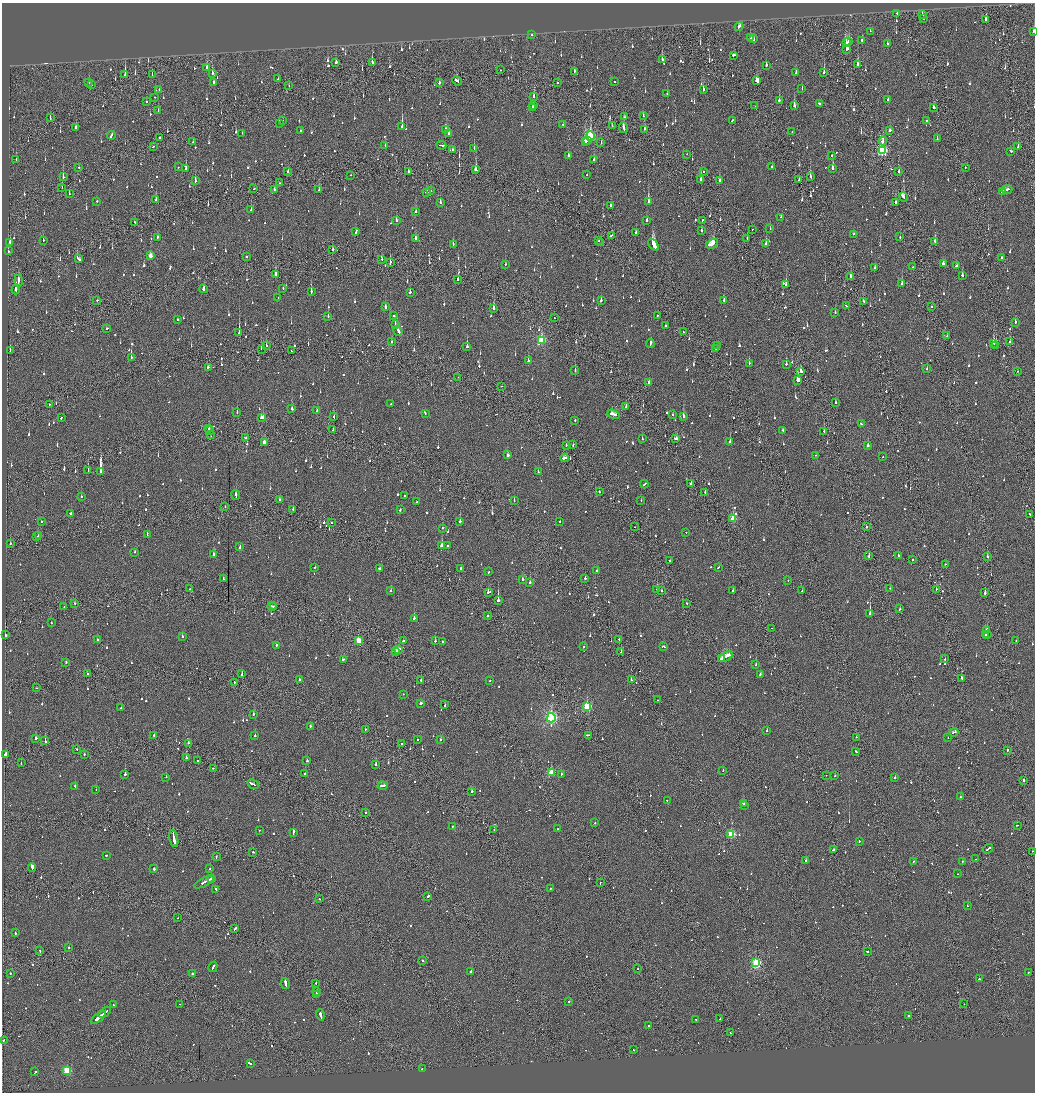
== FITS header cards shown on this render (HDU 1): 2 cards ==
NAXIS1  =                 2065
NAXIS2  =                 2180

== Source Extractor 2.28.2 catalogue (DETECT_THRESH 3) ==
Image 2065 x 2180 px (HDU 1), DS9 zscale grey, zoomed out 1/2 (1 PNG px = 2 x 2 image px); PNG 1037 x 1094 px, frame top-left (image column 1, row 2179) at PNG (2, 3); each listed source drawn as its Kron ellipse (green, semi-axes under 4 px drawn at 4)
Background -0.141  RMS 0.073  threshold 0.219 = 3 sigma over >= 5 px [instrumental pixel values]
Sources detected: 1433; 78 cannot appear on this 1/2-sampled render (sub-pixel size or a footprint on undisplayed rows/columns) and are neither listed nor drawn; of the other 1355, the 500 brightest by FLUX_AUTO listed and drawn (855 fainter detections omitted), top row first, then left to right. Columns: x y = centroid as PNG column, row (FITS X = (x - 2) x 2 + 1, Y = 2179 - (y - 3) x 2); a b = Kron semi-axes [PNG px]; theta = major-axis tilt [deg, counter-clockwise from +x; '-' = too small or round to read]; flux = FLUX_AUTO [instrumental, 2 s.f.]
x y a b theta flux
897 13 2 2 - 52
922 14 2 2 - 76
923 18 2 2 - 65
986 20 4 2 - 260
739 26 4 2 - 100
870 31 2 2 - 87
1033 31 3 1 - 110
532 35 2 2 - 51
750 38 3 2 - 110
754 39 2 2 - 100
862 40 2 2 - 76
849 42 2 2 - 92
846 43 2 2 - 69
887 43 2 2 - 91
847 49 3 2 - 420
734 55 3 2 - 110
662 60 3 2 - 220
336 62 2 2 - 500
372 62 3 2 - 310
766 65 3 2 - 81
858 65 3 2 - 1400
207 67 4 2 - 140
500 70 2 2 - 53
574 71 3 2 - 70
824 72 3 2 - 150
212 73 2 2 - 210
796 73 3 2 - 58
125 75 4 2 - 320
152 75 2 1 - 53
278 79 3 2 - 90
457 81 5 2 - 200
757 81 4 3 - 230
615 82 2 2 - 320
89 83 2 2 - 63
214 83 3 2 - 150
439 83 2 2 - 230
557 83 2 2 - 50
92 84 2 1 - 130
289 86 2 1 - 63
159 89 2 2 - 61
703 89 3 2 - 100
802 89 3 2 - 62
667 93 2 1 - 82
534 96 3 2 - 95
154 97 2 2 - 54
779 100 2 2 - 430
888 100 2 2 - 73
146 102 2 2 - 50
819 103 2 2 - 140
533 106 2 2 - 150
755 106 2 1 - 75
794 106 3 2 - 200
934 107 3 2 - 200
532 108 2 2 - 50
158 111 3 2 - 65
643 116 3 2 - 78
625 117 3 1 - 140
50 118 3 2 - 64
283 120 2 2 - 54
732 121 3 2 - 100
927 121 2 2 - 87
279 123 3 1 - 240
563 124 2 2 - 70
402 126 4 2 - 470
612 126 3 2 - 58
623 127 5 2 - 200
76 128 3 2 - 120
645 129 3 1 - 380
446 130 3 3 - 110
301 131 3 2 - 90
890 131 3 2 - 65
792 132 2 1 - 59
242 133 2 2 - 51
449 134 3 2 - 72
111 135 4 2 - 140
590 136 5 4 - 1100
159 138 2 2 - 67
937 139 2 2 - 82
587 140 2 2 - 260
883 141 4 2 - 94
193 142 2 2 - 100
585 142 3 2 - 200
601 143 2 2 - 55
385 145 3 2 - 94
441 145 5 2 - 250
153 147 2 2 - 64
1018 147 3 2 - 54
474 148 3 2 - 120
452 150 2 2 - 53
882 151 4 3 - 1600
1011 151 3 2 - 71
687 154 3 1 - 61
568 156 2 2 - 280
831 156 2 1 - 200
16 159 2 2 - 160
594 159 3 2 - 80
79 167 2 2 - 53
178 167 2 2 - 70
772 167 3 1 - 88
965 167 2 2 - 63
186 168 4 2 - 140
833 168 3 2 - 250
476 170 3 2 - 220
288 171 2 2 - 57
408 172 3 2 - 97
703 172 2 2 - 63
899 172 3 1 - 480
351 175 2 1 - 51
587 175 2 2 - 76
63 177 3 2 - 80
810 177 3 2 - 170
701 179 3 2 - 300
719 180 2 2 - 380
799 180 3 1 - 51
195 181 3 2 - 170
279 183 2 1 - 58
62 187 2 1 - 83
254 189 2 2 - 66
275 190 3 2 - 140
319 190 3 2 - 75
1007 190 5 2 - 180
431 191 2 2 - 94
1003 191 3 2 - 96
426 192 2 2 - 400
69 194 3 2 - 84
903 197 5 2 - 390
156 200 3 2 - 150
97 201 2 2 - 83
440 202 3 2 - 140
648 202 4 2 - 460
895 202 3 2 - 57
611 206 3 2 - 240
251 210 2 2 - 71
416 211 2 2 - 340
781 217 2 2 - 220
396 220 3 2 - 69
647 220 2 2 - 170
702 220 2 2 - 71
134 222 3 2 - 230
770 228 2 2 - 58
752 229 2 1 - 54
702 230 3 2 - 100
356 231 3 2 - 100
636 232 2 2 - 54
854 234 2 2 - 74
611 235 3 1 - 98
157 237 3 2 - 91
900 237 2 1 - 69
415 238 3 2 - 140
747 239 2 2 - 61
43 240 2 2 - 51
599 241 2 2 - 55
935 241 3 2 - 100
10 243 3 2 - 160
601 243 2 2 - 65
453 244 3 1 - 110
712 244 6 3 31 390
766 244 3 2 - 94
653 245 7 3 -56 1200
332 250 3 2 - 76
8 251 2 2 - 73
150 256 3 2 - 170
246 257 2 2 - 96
1001 258 2 2 - 58
78 259 4 2 - 110
382 259 2 1 - 55
390 263 4 1 - 130
506 264 2 2 - 70
943 264 3 3 - 88
956 266 3 2 - 120
912 267 2 1 - 67
874 268 3 2 - 70
275 275 4 2 - 280
962 275 2 2 - 240
850 277 3 2 - 130
458 279 3 2 - 200
18 281 6 1 -89 250
902 284 3 2 - 110
786 285 2 2 - 330
283 288 2 2 - 66
16 289 5 2 - 290
203 289 4 2 - 110
311 292 3 2 - 230
410 292 3 2 - 110
278 298 2 2 - 64
97 300 2 2 - 69
601 300 2 2 - 250
724 300 3 2 - 53
863 301 2 2 - 74
846 306 2 2 - 75
932 306 2 2 - 100
385 307 3 2 - 83
494 308 3 2 - 290
835 312 2 2 - 54
658 315 2 1 - 78
328 316 2 2 - 110
393 316 2 2 - 56
554 318 2 1 - 180
178 320 3 2 - 77
1015 322 3 2 - 100
395 324 2 1 - 160
665 325 2 2 - 76
107 328 3 2 - 51
398 331 5 2 - 140
683 332 2 1 - 63
239 333 4 2 - 650
947 336 3 2 - 74
541 341 4 3 - 730
392 342 3 2 - 130
1010 342 3 2 - 61
650 343 4 2 - 130
994 343 3 2 - 500
266 346 3 2 - 64
717 346 2 1 - 68
996 346 2 1 - 160
467 347 3 2 - 380
261 349 2 1 - 59
716 349 2 2 - 85
10 351 3 2 - 120
291 351 2 2 - 56
131 357 4 2 - 160
528 360 2 2 - 930
749 363 2 2 - 53
786 364 2 2 - 180
208 367 3 2 - 120
927 369 2 2 - 69
575 370 2 2 - 140
801 371 2 2 - 430
1018 371 2 1 - 76
458 377 2 1 - 52
798 380 3 2 - 1500
649 382 3 2 - 86
502 386 2 1 - 99
391 403 2 2 - 63
835 403 2 2 - 78
49 404 2 1 - 110
626 407 4 2 - 130
292 409 2 2 - 83
317 411 2 2 - 84
237 412 2 2 - 160
425 414 2 2 - 60
613 414 6 2 -20 390
673 415 2 2 - 82
683 416 2 2 - 340
262 417 3 2 - 230
334 417 2 2 - 74
61 418 3 2 - 68
575 420 2 2 - 120
861 424 2 2 - 91
208 429 3 2 - 130
333 429 3 1 - 120
783 430 2 2 - 59
209 431 3 2 - 150
824 431 2 1 - 79
210 434 4 1 - 130
246 438 2 2 - 190
642 439 2 2 - 55
676 439 4 2 - 110
730 442 2 2 - 160
264 443 3 2 - 180
566 445 2 2 - 53
573 445 2 2 - 82
868 446 2 2 - 360
508 455 3 2 - 71
816 455 2 2 - 51
883 457 2 2 - 140
565 458 4 2 - 220
88 471 2 2 - 140
100 471 4 2 - 3300
538 472 2 2 - 55
691 483 2 2 - 95
644 484 4 2 - 110
599 492 2 2 - 60
705 492 2 2 - 83
236 495 5 2 - 210
81 496 2 2 - 72
405 496 2 2 - 52
280 500 2 2 - 110
514 500 2 1 - 63
641 500 2 2 - 52
417 501 2 2 - 68
225 507 2 2 - 51
293 510 2 2 - 64
400 510 2 2 - 66
71 513 2 2 - 90
1030 514 3 1 - 120
733 519 3 3 - 530
41 521 2 2 - 63
460 521 2 2 - 230
560 521 2 2 - 52
331 523 2 2 - 56
635 527 2 1 - 63
866 527 2 2 - 120
443 528 2 2 - 92
686 532 2 2 - 270
147 534 2 2 - 51
37 536 2 1 - 62
38 536 3 1 - 94
10 543 2 2 - 78
240 546 3 2 - 150
441 546 4 2 - 620
447 546 2 2 - 120
135 552 2 2 - 97
214 554 3 2 - 180
898 555 2 2 - 52
869 556 3 1 - 88
987 557 2 2 - 85
912 560 2 2 - 79
670 561 2 1 - 53
946 564 2 1 - 55
315 567 2 2 - 52
718 567 2 2 - 52
380 568 3 2 - 190
461 568 2 2 - 360
597 571 2 1 - 76
489 572 2 2 - 58
585 578 2 2 - 280
223 579 2 1 - 56
523 579 2 2 - 61
788 580 2 2 - 150
530 583 2 2 - 120
890 588 2 1 - 170
190 589 2 2 - 90
936 589 2 1 - 95
657 590 2 2 - 450
733 590 2 2 - 52
391 591 2 2 - 72
662 591 2 2 - 110
802 591 2 1 - 60
488 592 2 2 - 140
985 593 2 2 - 380
498 600 2 1 - 4200
75 604 2 1 - 96
687 604 2 2 - 89
272 606 4 2 - 220
64 607 2 1 - 250
274 607 2 2 - 110
900 609 2 2 - 61
870 613 2 2 - 1300
487 616 2 1 - 79
414 618 2 2 - 520
51 623 2 2 - 65
772 628 2 1 - 250
987 630 3 2 - 160
6 635 3 2 - 110
985 635 2 2 - 490
987 635 2 2 - 570
182 637 2 2 - 65
619 639 2 1 - 52
97 640 2 2 - 95
359 640 3 3 - 450
403 641 2 2 - 280
435 641 2 2 - 79
442 641 2 2 - 60
1016 641 2 1 - 110
276 645 2 2 - 180
584 647 2 2 - 51
664 647 3 2 - 69
398 650 3 2 - 200
396 651 2 1 - 140
621 651 2 1 - 200
725 657 8 2 29 560
343 659 2 2 - 63
721 659 4 2 - 210
945 659 2 2 - 67
66 662 2 2 - 69
756 665 2 2 - 97
87 674 2 2 - 57
242 674 3 2 - 120
760 674 2 2 - 67
961 678 2 2 - 380
299 679 2 2 - 130
421 680 2 2 - 150
490 680 2 2 - 53
631 680 2 2 - 140
234 682 2 1 - 130
36 688 2 1 - 62
403 694 2 2 - 55
657 700 2 1 - 76
421 703 3 2 - 120
445 705 3 2 - 87
587 707 3 3 - 1200
121 708 2 2 - 99
253 714 2 2 - 120
551 718 4 3 - 2900
310 726 2 2 - 110
365 729 2 1 - 54
767 731 2 2 - 250
954 732 4 2 - 150
154 735 2 2 - 78
588 735 3 2 - 130
255 736 2 2 - 210
856 737 2 2 - 65
36 738 3 2 - 150
948 738 2 2 - 210
441 739 2 2 - 130
45 740 4 2 - 260
417 740 2 2 - 67
188 743 2 2 - 160
401 744 2 2 - 66
77 749 2 1 - 53
1007 750 2 2 - 150
856 752 3 2 - 76
5 754 3 2 - 560
84 754 2 2 - 69
186 758 2 1 - 230
197 760 2 2 - 88
307 761 2 2 - 130
21 763 2 2 - 52
376 765 2 2 - 440
213 768 2 2 - 59
723 770 2 2 - 52
551 773 3 3 - 570
125 774 2 2 - 380
305 774 2 2 - 210
561 774 2 2 - 170
826 775 2 1 - 63
835 776 2 2 - 71
166 777 2 2 - 180
895 777 2 2 - 130
1024 780 2 2 - 140
253 784 6 2 -28 300
383 786 5 2 - 180
75 787 2 2 - 110
96 790 2 1 - 130
472 791 2 2 - 100
960 797 2 2 - 78
667 801 3 2 - 130
743 803 4 2 - 130
744 805 2 2 - 57
366 812 2 2 - 68
595 823 2 2 - 100
1017 825 2 1 - 140
453 826 2 2 - 56
558 829 2 1 - 130
259 830 2 2 - 51
494 830 2 1 - 50
293 832 3 2 - 330
731 834 3 3 - 1200
174 838 9 2 -79 1800
859 841 2 2 - 120
988 849 5 1 - 200
833 850 3 2 - 190
1033 851 2 2 - 52
253 852 2 2 - 78
106 855 2 2 - 75
216 857 3 2 - 79
975 859 2 2 - 290
806 860 2 2 - 380
913 861 2 2 - 81
962 861 2 1 - 150
32 868 4 2 - 440
154 869 2 2 - 120
210 869 2 2 - 80
958 874 2 1 - 74
212 878 3 2 - 120
204 882 11 2 27 570
600 883 2 1 - 59
551 888 2 1 - 110
216 889 2 2 - 52
428 896 2 2 - 160
319 899 2 2 - 62
967 906 2 2 - 190
178 918 2 1 - 55
235 928 3 2 - 92
15 933 2 2 - 150
68 947 2 2 - 65
40 951 2 2 - 110
867 951 3 1 - 79
423 961 2 2 - 93
756 963 3 3 - 1600
213 967 5 2 - 210
638 969 2 2 - 94
471 971 3 2 - 280
1028 972 2 2 - 78
10 973 2 2 - 230
192 974 2 2 - 380
979 979 2 2 - 560
285 983 5 2 - 440
316 983 2 2 - 84
316 992 2 1 - 65
316 994 3 2 - 130
569 1001 2 2 - 63
180 1004 2 1 - 120
964 1004 2 2 - 100
114 1005 2 2 - 110
105 1012 7 2 37 1200
320 1015 5 2 - 260
908 1015 2 2 - 130
99 1017 9 2 39 1300
695 1019 2 1 - 52
720 1019 2 1 - 75
648 1025 2 2 - 64
730 1033 2 1 - 83
3 1040 2 2 - 88
634 1050 2 2 - 70
250 1064 2 2 - 100
422 1069 2 2 - 67
67 1070 3 3 - 790
35 1072 2 2 - 110
At the frame edge (FLAGS 8, measured only in part): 3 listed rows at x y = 1033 31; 1033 851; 3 1040
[855 fainter detections neither listed nor drawn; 78 sub-pixel or undisplayed-footprint detections neither listed nor drawn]